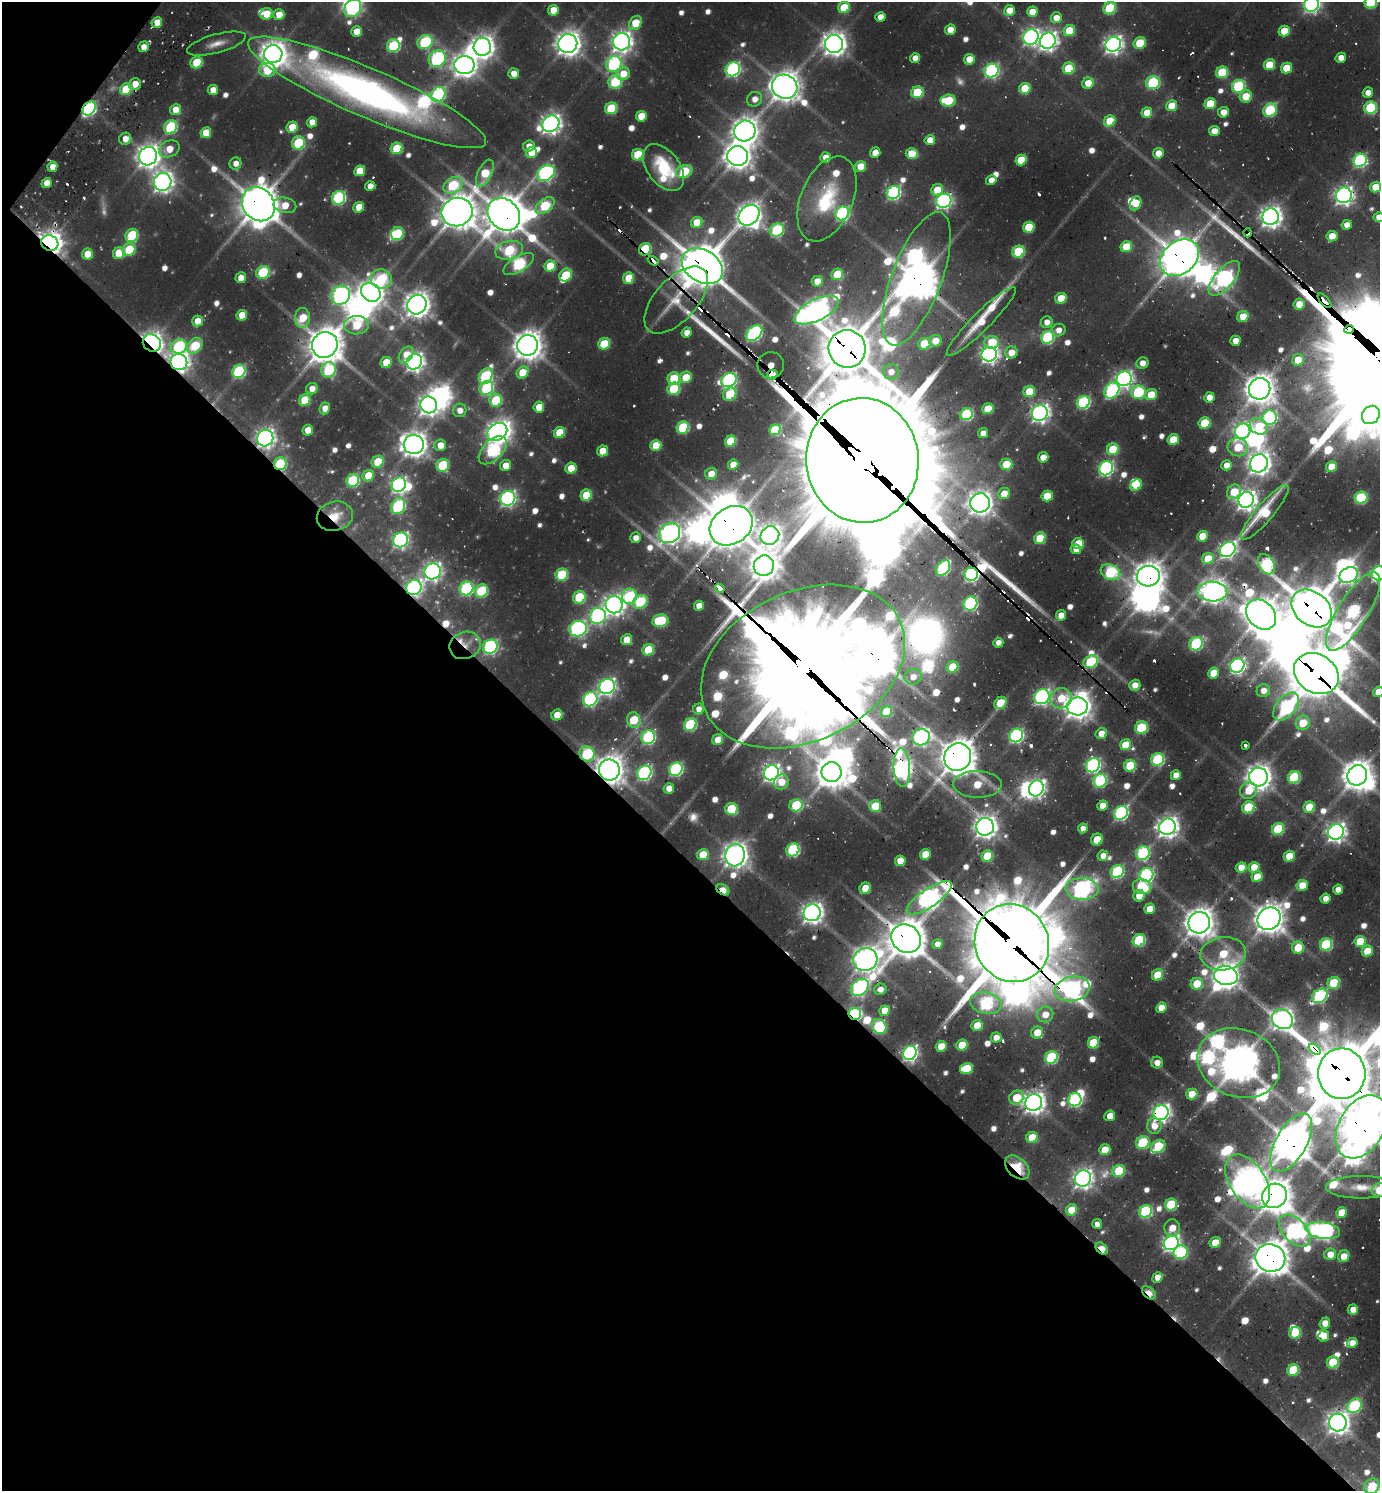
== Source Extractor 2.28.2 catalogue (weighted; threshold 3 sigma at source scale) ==
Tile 9 of 4 x 4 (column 1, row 3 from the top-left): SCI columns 302-1679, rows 1534-3022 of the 6010 x 6001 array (HDU 1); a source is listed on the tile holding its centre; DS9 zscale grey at full resolution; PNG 1382 x 1493 px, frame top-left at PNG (2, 2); each listed source drawn as its Kron ellipse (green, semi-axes under 4 px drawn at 4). Shown black and unused: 43% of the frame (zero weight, under 2 of 3 exposures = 3% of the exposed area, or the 3 px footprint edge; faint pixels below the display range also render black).
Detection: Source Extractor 2.28.2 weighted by HDU 2 'WHT'; one run over the whole footprint, this tile lists its part. Background 0.0795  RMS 0.0088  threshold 0.0398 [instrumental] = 3 sigma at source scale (4.5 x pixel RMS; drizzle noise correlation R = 1.50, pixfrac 1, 0.05/0.05 arcsec/px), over >= 5 px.
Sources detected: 789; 35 too faint to see at this stretch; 40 inside a brighter object's white glare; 26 cosmic-ray / hot-pixel residue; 3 long thin detections or spike segments (spike, bleed or trail) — neither listed nor drawn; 16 inside a brighter listed object's ellipse — not listed separately; of the other 669, all 500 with FLUX_AUTO >= 10.1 (the completeness limit of this list) listed and drawn (169 fainter detections not listed), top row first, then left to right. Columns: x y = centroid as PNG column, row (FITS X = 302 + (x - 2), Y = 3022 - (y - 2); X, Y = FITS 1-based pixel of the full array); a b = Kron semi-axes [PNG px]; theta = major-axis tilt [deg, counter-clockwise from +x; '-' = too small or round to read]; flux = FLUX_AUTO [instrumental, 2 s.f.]
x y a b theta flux
1371 2 6 6 - 91
1312 4 8 7 - 450
844 7 6 5 - 54
353 8 9 8 - 270
1110 8 6 6 - 85
553 10 5 5 - 26
1009 10 5 5 - 19
1032 12 5 5 - 21
266 14 6 5 - 34
279 15 5 5 - 23
880 17 5 5 - 14
1056 18 6 5 - 17
157 22 5 5 - 23
635 23 8 5 54 41
950 30 5 5 - 18
1069 31 6 5 - 53
1284 31 6 5 - 33
357 32 5 5 - 24
1031 37 8 7 - 440
1048 41 8 7 - 690
425 42 8 7 - 140
622 42 8 8 - 800
568 43 9 9 - 1300
1140 43 6 5 - 53
216 44 30 9 15 15
834 44 9 9 - 1100
1113 44 8 7 - 630
393 46 6 6 - 130
144 47 5 5 - 13
482 47 9 8 - 1100
273 54 9 9 - 1300
915 58 5 5 - 13
1341 58 5 5 - 15
437 59 9 8 - 250
969 59 5 5 - 24
196 62 6 5 - 53
614 64 8 7 - 220
464 65 10 9 - 1200
1269 65 6 5 - 40
1069 68 6 5 - 61
1286 68 6 5 - 38
733 69 7 6 - 260
267 70 8 7 - 54
991 71 7 6 - 250
1222 72 6 5 - 69
514 73 5 5 - 13
623 74 7 6 - 22
615 82 7 6 - 100
1088 83 6 5 - 22
1153 83 7 6 - 140
135 84 6 6 - 18
1238 86 7 6 - 130
785 87 13 12 - 1900
1025 88 6 5 - 44
126 89 6 5 - 57
213 90 5 5 - 16
367 92 129 24 -23 640
917 92 6 5 - 68
1368 93 5 5 - 12
438 94 8 7 - 200
1246 96 6 6 - 34
755 99 8 7 - 13
948 101 8 6 2 66
1210 104 6 5 - 51
1172 106 6 5 - 37
89 108 8 6 51 190
611 108 6 5 - 79
1371 108 6 6 - 120
176 110 5 5 - 23
1270 110 7 6 - 110
1223 112 5 5 - 17
1147 113 5 5 - 26
641 116 5 5 - 30
1110 121 6 5 - 40
312 122 5 5 - 16
551 124 9 8 - 780
171 127 7 6 - 120
292 127 6 5 - 37
745 131 11 10 - 1400
1214 131 5 5 - 16
206 133 5 5 - 31
125 139 6 6 - 13
930 140 5 5 - 20
298 143 6 6 - 99
529 146 6 5 - 12
397 148 6 5 - 64
169 149 11 8 26 21
531 153 5 5 - 31
875 153 5 5 - 16
1158 153 5 5 - 17
912 154 6 5 - 38
638 155 6 5 - 71
148 156 9 9 - 1100
738 156 10 10 - 1400
826 157 5 5 - 16
1021 160 5 5 - 40
1360 160 7 6 - 210
235 163 6 6 - 11
860 166 5 5 - 25
52 167 5 5 - 16
663 168 27 16 -53 58
360 171 5 5 - 36
684 171 8 6 20 84
485 173 14 7 64 48
546 173 9 7 35 310
991 180 5 5 - 14
163 182 9 8 - 770
47 183 5 5 - 20
453 185 10 7 33 97
370 186 5 5 - 15
1376 187 6 5 - 33
937 190 6 5 - 31
893 193 7 6 - 250
1344 195 8 7 - 600
339 198 7 6 - 190
827 199 45 26 67 80
944 201 8 7 - 390
1136 203 7 5 66 30
258 204 18 15 -49 3100
285 205 11 7 -11 30
545 206 11 6 38 91
359 207 5 5 - 27
457 212 16 14 18 2600
842 213 7 6 - 230
504 214 18 14 -47 3200
749 215 11 9 43 1200
1271 217 8 8 - 930
1379 217 5 5 - 12
697 222 6 5 - 32
1347 225 5 5 - 12
1029 227 6 5 - 52
777 230 7 6 - 140
1248 233 4 3 - 440
397 234 7 6 - 76
132 235 7 6 - 91
1332 236 5 5 - 24
50 243 9 7 -25 1200
1126 247 6 5 - 39
129 249 6 6 - 59
645 249 6 6 - 80
509 250 14 9 13 91
1018 252 6 6 - 95
119 253 6 5 - 44
87 254 5 5 - 26
1179 258 21 16 37 3200
653 261 6 3 -34 97
519 264 17 7 31 150
550 266 6 5 - 46
702 266 22 16 -31 4200
263 272 7 6 - 110
837 274 6 5 - 55
566 275 7 5 52 57
241 278 5 5 - 18
629 278 6 5 - 42
1224 278 21 9 49 480
381 279 10 9 - 94
916 279 70 25 69 3500
817 281 5 5 - 21
371 292 10 8 -39 1400
341 295 10 9 - 420
1061 298 6 5 - 33
676 300 41 21 48 42
1324 301 9 3 -47 130
1299 304 5 5 - 21
417 305 10 9 - 1300
816 310 24 10 26 1100
242 315 5 5 - 27
1243 316 6 5 - 28
302 318 10 7 86 44
197 321 5 5 - 21
981 322 48 9 45 39
1047 322 6 6 - 11
356 325 12 9 3 59
1349 329 5 4 - 1500
1058 330 7 6 - 11
687 333 5 5 - 14
754 333 9 6 42 260
1047 337 6 6 - 150
935 341 6 6 - 22
1235 341 5 5 - 14
992 342 7 6 - 40
152 343 9 8 - 980
604 344 6 5 - 56
924 344 6 6 - 53
325 345 13 12 - 2600
527 345 10 10 - 1700
179 346 8 7 - 130
195 346 9 6 48 67
847 349 19 18 - 4900
1011 352 6 6 - 18
989 354 7 7 - 540
406 355 9 6 52 18
1298 360 6 5 - 29
179 362 8 8 - 700
386 362 6 5 - 34
414 362 8 7 - 630
1142 363 6 5 - 12
771 365 13 13 - 550
329 370 8 7 - 110
239 371 7 6 - 150
891 372 8 7 - 13
522 373 6 5 - 37
772 375 5 4 - 1700
486 376 8 6 58 140
686 377 6 5 - 33
674 378 6 6 - 62
1124 379 8 7 - 480
729 380 8 6 24 310
486 388 7 6 - 120
312 389 6 5 - 13
674 389 6 6 - 79
1260 389 11 10 - 1800
1112 390 8 7 - 200
1029 392 6 5 - 42
1138 392 7 7 - 120
730 394 7 6 - 53
1151 395 6 5 - 36
1209 397 5 5 - 16
305 400 6 5 - 51
496 400 6 6 - 76
1083 402 7 6 - 170
429 405 8 8 - 840
539 407 5 5 - 26
325 408 6 5 - 15
988 409 6 5 - 41
460 410 7 6 - 12
1040 413 8 7 - 640
966 414 6 6 - 130
1371 415 10 8 50 850
1270 418 7 7 - 260
1205 423 6 5 - 57
1259 426 9 8 - 44
683 427 6 6 - 100
308 430 5 5 - 21
775 430 5 5 - 74
1243 431 8 7 - 560
497 432 11 8 32 800
559 433 6 5 - 42
983 433 5 4 - 11
265 438 8 8 - 650
1173 439 6 5 - 39
731 441 6 5 - 59
414 445 10 9 - 1300
440 445 6 5 - 19
656 445 5 5 - 39
1238 447 10 9 - 42
1113 449 6 5 - 57
493 450 17 9 45 210
603 451 5 5 - 26
1043 457 5 5 - 17
862 460 62 56 -84 47000
378 462 6 5 - 44
1259 463 9 8 - 1000
280 464 6 6 - 110
1006 464 6 5 - 38
443 465 6 6 - 82
733 465 5 5 - 21
1226 465 5 5 - 13
506 466 6 5 - 19
1332 467 5 5 - 28
571 468 5 5 - 29
1106 468 7 6 - 310
711 474 6 5 - 17
368 476 6 5 - 36
353 481 7 6 - 110
399 485 7 7 - 400
1136 485 6 5 - 40
1234 492 7 6 - 30
1004 494 6 5 - 23
586 495 6 5 - 49
1047 496 5 5 - 38
508 498 8 7 - 400
1361 498 6 6 - 120
1246 500 8 7 - 870
980 503 10 9 - 1200
398 506 8 6 62 180
1265 512 35 9 50 61
335 516 18 14 15 25
731 526 23 18 34 4500
670 533 11 9 35 810
770 535 9 9 - 890
1203 536 5 5 - 31
636 538 5 5 - 12
1040 538 6 5 - 54
400 540 8 7 - 340
1078 543 6 5 - 34
1076 549 5 5 - 13
1228 550 8 7 - 440
1208 559 6 5 - 43
1266 564 11 7 -59 190
764 566 10 10 - 1600
943 568 8 6 52 170
433 571 8 7 - 540
1110 572 10 7 -27 140
1379 573 7 7 - 380
971 574 6 6 - 300
562 575 6 6 - 83
1349 575 9 7 29 420
1148 576 11 10 - 1700
414 587 8 7 - 400
466 588 7 6 - 180
720 588 5 3 - 170
482 591 7 6 - 99
1212 591 15 10 -3 1200
630 596 7 7 - 130
579 597 6 6 - 75
640 602 8 6 39 97
970 603 7 6 - 220
614 605 8 8 - 780
699 606 5 5 - 16
1312 609 22 16 -39 4600
1353 612 45 15 58 290
1061 615 5 5 - 18
1261 615 17 13 -45 2100
598 616 8 8 - 320
660 621 8 6 9 88
578 629 9 7 14 320
627 640 5 5 - 24
998 643 5 5 - 10
1196 644 7 6 - 140
465 645 16 13 21 15
490 647 7 6 - 240
648 650 6 5 - 56
1091 662 7 6 - 110
803 666 107 75 25 22000
1237 666 7 6 - 370
953 667 6 5 - 49
1214 673 5 5 - 31
1316 674 24 19 -34 5500
913 677 8 7 - 11
1135 685 6 5 - 15
607 687 8 7 - 450
1263 691 7 6 - 12
1379 692 5 5 - 23
1042 697 8 7 - 390
1061 698 11 10 - 37
590 699 7 6 - 220
1000 703 7 5 48 54
1077 706 10 9 - 1200
1286 707 16 9 50 230
699 709 6 5 - 11
887 712 6 5 - 45
557 715 6 5 - 21
634 720 8 6 -70 60
1303 723 7 7 - 38
690 725 6 6 - 130
1141 728 6 6 - 100
1101 734 6 5 - 18
1016 735 7 6 - 270
648 737 7 6 - 190
921 737 9 8 - 390
718 740 6 5 - 21
1126 745 6 5 - 38
1245 745 4 3 - 10
587 754 8 7 - 110
958 757 14 13 - 2900
1158 759 6 6 - 140
1093 765 7 6 - 290
1130 766 6 5 - 76
902 768 19 8 -87 700
676 769 7 6 - 200
609 770 10 10 - 1600
832 772 10 10 - 2000
644 773 7 6 - 270
771 773 8 7 - 550
1176 775 5 5 - 17
1357 775 10 9 - 1900
1258 777 9 9 - 1300
1294 777 6 6 - 100
1100 781 7 6 - 150
781 782 8 7 - 23
977 784 24 13 -1 44
669 788 5 5 - 15
1036 788 8 7 - 460
1248 791 9 8 - 27
796 805 6 6 - 73
875 806 6 5 - 40
1103 806 5 5 - 17
1248 807 6 6 - 81
1309 807 6 5 - 45
731 809 6 6 - 69
1121 813 7 6 - 250
985 827 9 9 - 1000
1167 827 8 8 - 920
1083 828 5 5 - 10
1278 829 6 5 - 91
1336 832 8 7 - 720
1097 839 6 5 - 31
793 850 7 6 - 150
1143 853 7 6 - 180
925 854 5 5 - 29
703 855 6 5 - 38
735 855 11 9 79 1300
987 856 6 5 - 59
1103 856 5 5 - 13
1289 856 5 5 - 36
900 861 5 5 - 29
1241 867 5 5 - 21
1254 867 5 5 - 26
1117 871 7 6 - 150
1146 875 7 6 - 230
1257 877 6 5 - 29
1302 885 6 5 - 32
1142 887 9 7 -12 62
865 888 6 5 - 34
1082 889 17 11 -2 580
723 890 7 5 -33 39
1338 890 5 5 - 11
1139 896 6 5 - 20
929 898 26 9 34 740
1325 898 5 5 - 12
1150 909 5 5 - 25
812 913 8 8 - 870
1269 919 12 10 41 1800
1199 923 11 10 - 1800
906 939 15 13 -37 3400
1139 940 6 6 - 110
1360 941 6 5 - 48
1012 943 40 36 -62 13000
937 944 5 5 - 11
1326 944 6 6 - 120
1298 948 6 6 - 39
1367 951 5 5 - 32
1223 954 23 16 7 62
865 959 12 11 - 1300
1158 975 6 5 - 48
1226 976 12 9 -9 1400
1334 983 6 5 - 60
1197 984 6 6 - 41
860 987 10 7 42 340
880 989 6 5 - 10
1072 989 18 12 12 460
1320 996 8 6 38 170
986 1003 16 10 -11 170
1161 1008 5 5 - 24
885 1011 5 5 - 22
855 1014 6 6 - 190
1045 1014 8 7 - 18
1282 1019 11 9 -35 910
977 1025 6 5 - 28
879 1027 8 7 - 140
1037 1033 6 5 - 28
996 1038 5 5 - 15
1093 1043 6 5 - 56
962 1045 6 5 - 44
941 1046 5 5 - 31
1315 1049 7 3 -38 440
910 1053 7 6 - 380
1051 1057 6 6 - 120
1157 1062 6 6 - 12
1239 1063 42 34 -21 3400
966 1068 7 5 15 50
1342 1074 25 24 - 8800
1192 1094 5 5 - 28
1016 1098 8 6 33 43
1075 1100 7 6 - 210
1034 1103 8 8 - 950
1161 1113 8 7 - 570
1110 1116 5 5 - 20
1154 1126 8 7 - 17
1362 1127 34 22 60 3600
1032 1137 6 5 - 41
1143 1142 7 6 - 90
1291 1143 32 15 60 3000
1158 1146 8 6 38 82
1105 1150 6 5 - 27
1017 1167 14 9 -43 60
1119 1171 6 6 - 67
1083 1179 8 8 - 730
1248 1181 30 17 -56 1800
1361 1187 35 11 0 24
1379 1190 8 7 - 32
1274 1196 13 11 40 2400
1171 1204 6 6 - 83
1071 1210 6 5 - 36
1146 1211 7 6 - 140
1342 1213 5 5 - 32
1097 1224 5 5 - 11
1172 1228 8 7 - 18
1323 1230 17 8 -9 450
1295 1231 19 11 -47 410
1171 1243 8 7 - 460
1215 1243 6 5 - 29
1102 1248 7 5 -41 39
1181 1252 7 6 - 120
1330 1254 6 5 - 16
1344 1256 6 5 - 19
1270 1258 15 13 -19 2700
1157 1277 5 5 - 14
1149 1293 8 5 -42 32
1353 1310 5 5 - 15
1325 1323 5 5 - 15
1295 1333 6 5 - 64
1324 1336 5 5 - 23
1352 1343 5 5 - 18
1333 1362 6 6 - 66
1293 1370 6 5 - 67
1354 1406 8 6 43 140
1338 1422 9 9 - 1000
1372 1486 8 7 - 61
Overlapping masked pixels (flux is a lower limit): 66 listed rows (the first 20) at x y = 1153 83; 367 92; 89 108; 1344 195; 258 204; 504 214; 1271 217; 1248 233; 50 243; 645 249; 1179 258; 653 261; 702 266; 1224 278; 916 279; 676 300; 1324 301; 981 322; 1349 329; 152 343
Isophote crosses this tile's border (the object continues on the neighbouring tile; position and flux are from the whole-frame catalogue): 14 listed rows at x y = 1371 2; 1312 4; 353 8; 1376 187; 1379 217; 1371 415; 1379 573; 1353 612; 1379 692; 1357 775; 1342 1074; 1362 1127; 1379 1190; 1372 1486